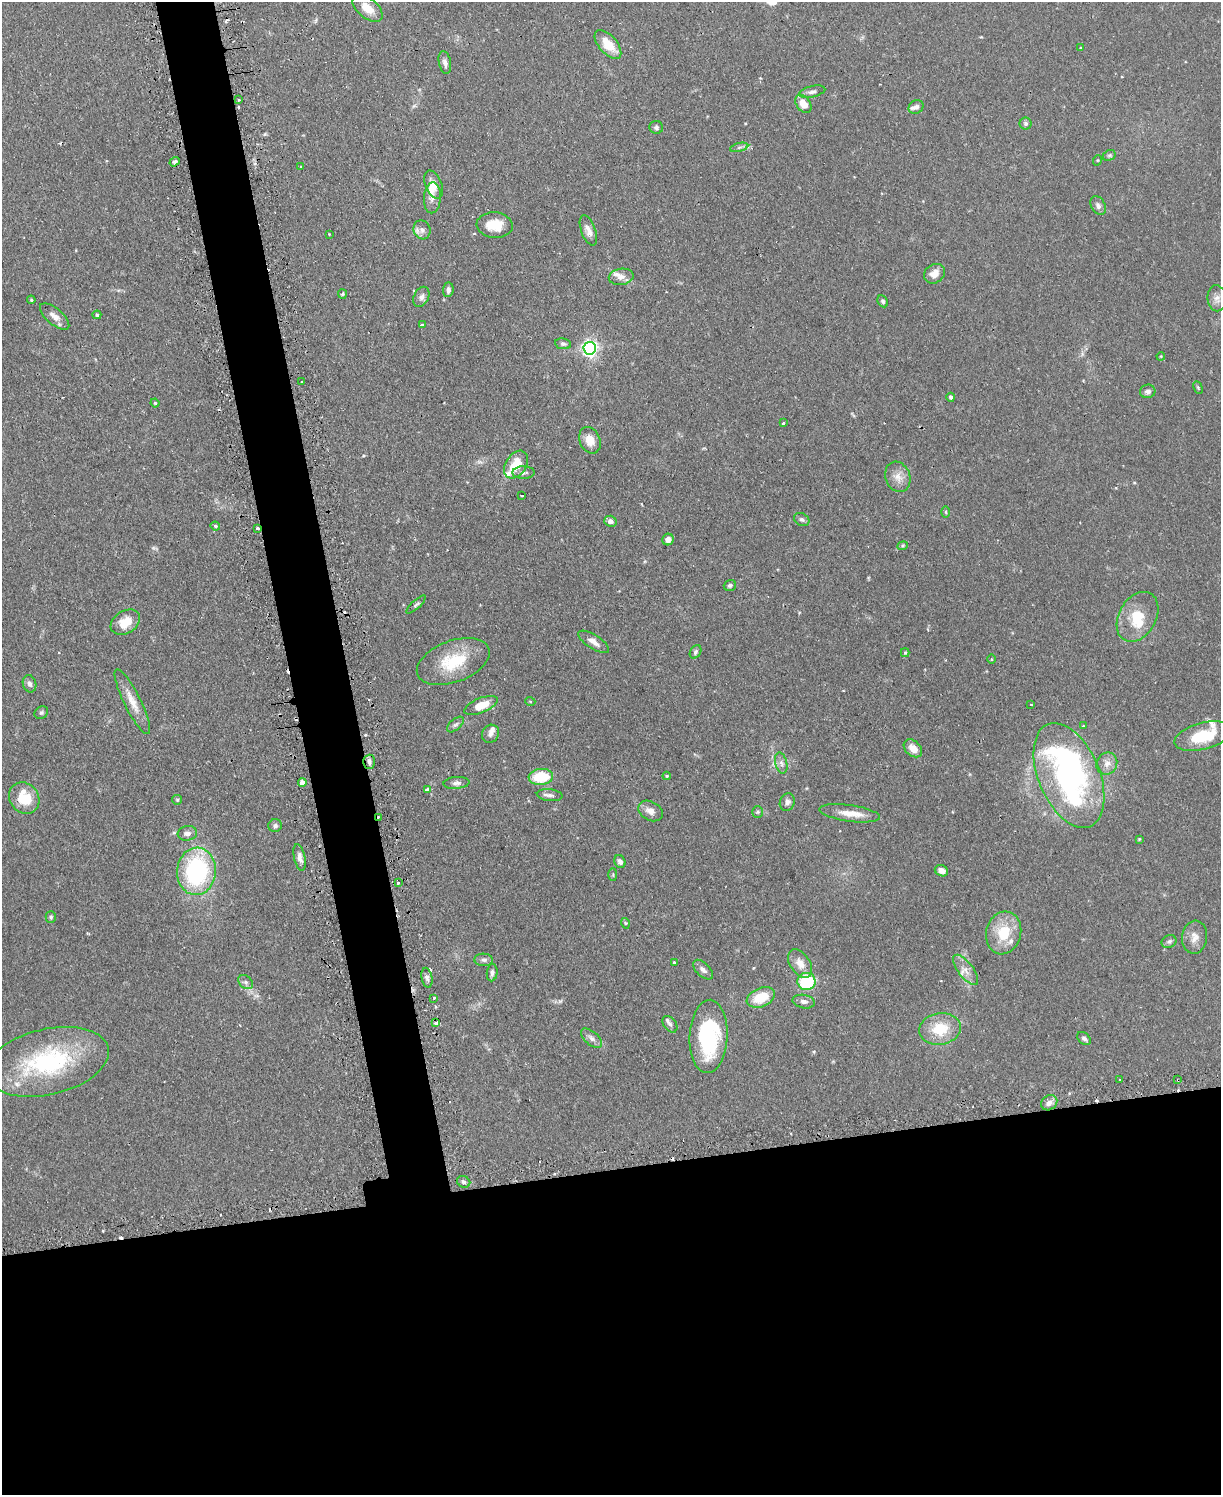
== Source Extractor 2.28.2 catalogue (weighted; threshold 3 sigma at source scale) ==
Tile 11 of 4 x 3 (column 3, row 3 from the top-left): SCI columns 2470-3688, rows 159-1651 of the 4939 x 4911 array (HDU 1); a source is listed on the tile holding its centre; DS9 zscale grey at full resolution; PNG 1223 x 1497 px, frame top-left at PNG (2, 2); each listed source drawn as its Kron ellipse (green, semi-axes under 4 px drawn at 4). Shown black and unused: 26% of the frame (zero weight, under 2 of 3 exposures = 4% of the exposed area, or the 3 px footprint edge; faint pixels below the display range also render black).
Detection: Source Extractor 2.28.2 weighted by HDU 2 'WHT'; one run over the whole footprint, this tile lists its part. Background 0.0811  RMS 0.0052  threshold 0.0233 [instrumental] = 3 sigma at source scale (4.5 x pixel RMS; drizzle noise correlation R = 1.50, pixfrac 1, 0.05/0.05 arcsec/px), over >= 5 px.
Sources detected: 157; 1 inside a brighter object's white glare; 18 cosmic-ray / hot-pixel residue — neither listed nor drawn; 10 inside a brighter listed object's ellipse — not listed separately; the other 128 listed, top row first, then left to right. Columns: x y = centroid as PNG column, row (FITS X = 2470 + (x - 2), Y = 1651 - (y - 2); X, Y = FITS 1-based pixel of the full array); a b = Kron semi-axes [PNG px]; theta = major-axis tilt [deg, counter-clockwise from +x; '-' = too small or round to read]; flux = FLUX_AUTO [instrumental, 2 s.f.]
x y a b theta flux
367 8 17 10 -40 7
608 44 17 9 -49 9.9
1080 48 4 3 - 0.46
445 63 11 6 -78 2.1
812 92 13 5 14 1.8
238 100 3 2 - 1
803 104 10 7 -55 6
916 107 8 6 36 1.6
1026 124 6 6 - 1
656 127 7 6 - 1.2
739 147 9 4 14 1.1
1109 155 7 5 30 0.88
1098 160 5 3 - 0.47
175 162 5 4 - 1
300 166 3 2 - 0.43
434 184 15 8 -68 5.2
432 198 15 8 87 3.2
1098 206 10 7 -62 1.9
495 225 18 12 -4 10
422 230 10 8 -65 2.6
588 230 16 7 -70 3.4
329 234 3 3 - 0.32
934 274 11 9 33 4.4
621 277 12 8 10 3
448 290 7 5 86 1.7
342 294 5 4 - 0.59
421 297 11 7 63 2.2
1217 298 13 9 -82 3
31 300 4 3 - 0.57
883 301 6 4 -62 1.1
97 315 4 4 - 0.89
55 316 18 8 -40 3.9
422 325 4 2 - 0.89
563 344 8 5 -8 1.2
590 348 6 6 - 160
1161 356 4 3 - 0.46
302 382 3 2 - 0.95
1198 388 6 4 -63 0.66
1148 391 8 6 17 1.9
951 397 4 4 - 1.2
155 403 4 4 - 0.53
783 423 3 3 - 1.4
590 440 14 10 -66 5.7
516 465 15 10 56 11
523 473 11 6 0 1.8
898 477 15 12 -70 5.1
522 496 3 2 - 0.43
946 512 6 4 -88 0.63
802 519 8 6 -30 1.3
610 521 6 5 - 2.2
215 526 5 3 - 0.73
257 528 3 3 - 1
668 539 6 5 - 3.1
903 546 5 4 - 0.66
730 585 6 5 - 1.3
416 605 12 3 42 0.98
1138 617 27 18 60 15
125 622 16 11 32 8.5
594 642 18 7 -32 3.7
695 652 7 5 59 1.1
905 653 4 4 - 0.54
991 659 4 3 - 0.41
453 661 38 20 20 22
29 684 9 6 -73 1.9
530 701 5 3 - 0.4
132 702 36 8 -64 7.5
1031 704 3 2 - 0.37
481 705 17 7 22 9.3
41 713 7 6 - 1
455 724 10 5 41 1.4
1083 726 4 3 - 0.57
490 734 9 8 - 1.9
1203 736 29 13 15 18
913 748 10 7 -43 5.1
369 762 7 6 - 1.6
781 763 10 6 -76 2
1107 764 11 10 - 3.8
1069 775 55 30 -67 160
667 776 4 4 - 0.54
541 777 12 8 5 19
302 783 4 4 - 3.6
456 783 13 6 5 2
427 789 4 3 - 1.9
550 795 13 6 -6 2.1
24 798 16 14 -51 15
177 800 5 4 - 0.7
787 802 9 7 66 2
650 811 13 9 -29 3.7
758 812 6 5 - 0.81
850 813 30 8 -8 7.3
379 817 2 2 - 0.91
275 826 6 6 - 1.5
187 833 10 7 8 2.2
1139 839 3 3 - 0.43
300 857 13 5 -78 2.5
620 862 6 5 - 1.9
196 871 24 19 86 64
941 871 7 5 -24 3.2
613 875 6 3 90 0.59
398 883 2 2 - 0.48
51 917 6 5 - 0.91
625 923 5 3 - 0.51
1004 933 21 17 76 17
1195 937 16 12 83 4.8
1169 942 7 6 - 1.3
484 960 9 6 -5 1.6
674 962 3 3 - 0.87
800 963 16 10 -56 5.3
703 970 12 6 -44 2.3
966 970 18 7 -53 4.4
492 973 8 5 83 1.6
427 978 10 5 -79 1.6
806 981 9 8 - 30
246 982 8 6 -41 1.5
761 997 15 9 24 14
434 998 3 3 - 0.94
804 1002 11 6 -9 2.2
436 1023 4 3 - 2.3
670 1024 9 6 -53 1.5
940 1029 21 15 9 15
708 1036 37 19 87 54
592 1038 13 6 -41 2.4
1084 1038 8 5 -40 1.2
48 1062 62 33 13 66
1120 1079 3 2 - 0.53
1178 1080 3 2 - 0.48
1049 1103 8 7 - 2.7
464 1182 7 5 -31 1.2
Overlapping masked pixels (flux is a lower limit): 3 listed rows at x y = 257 528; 379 817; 1178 1080